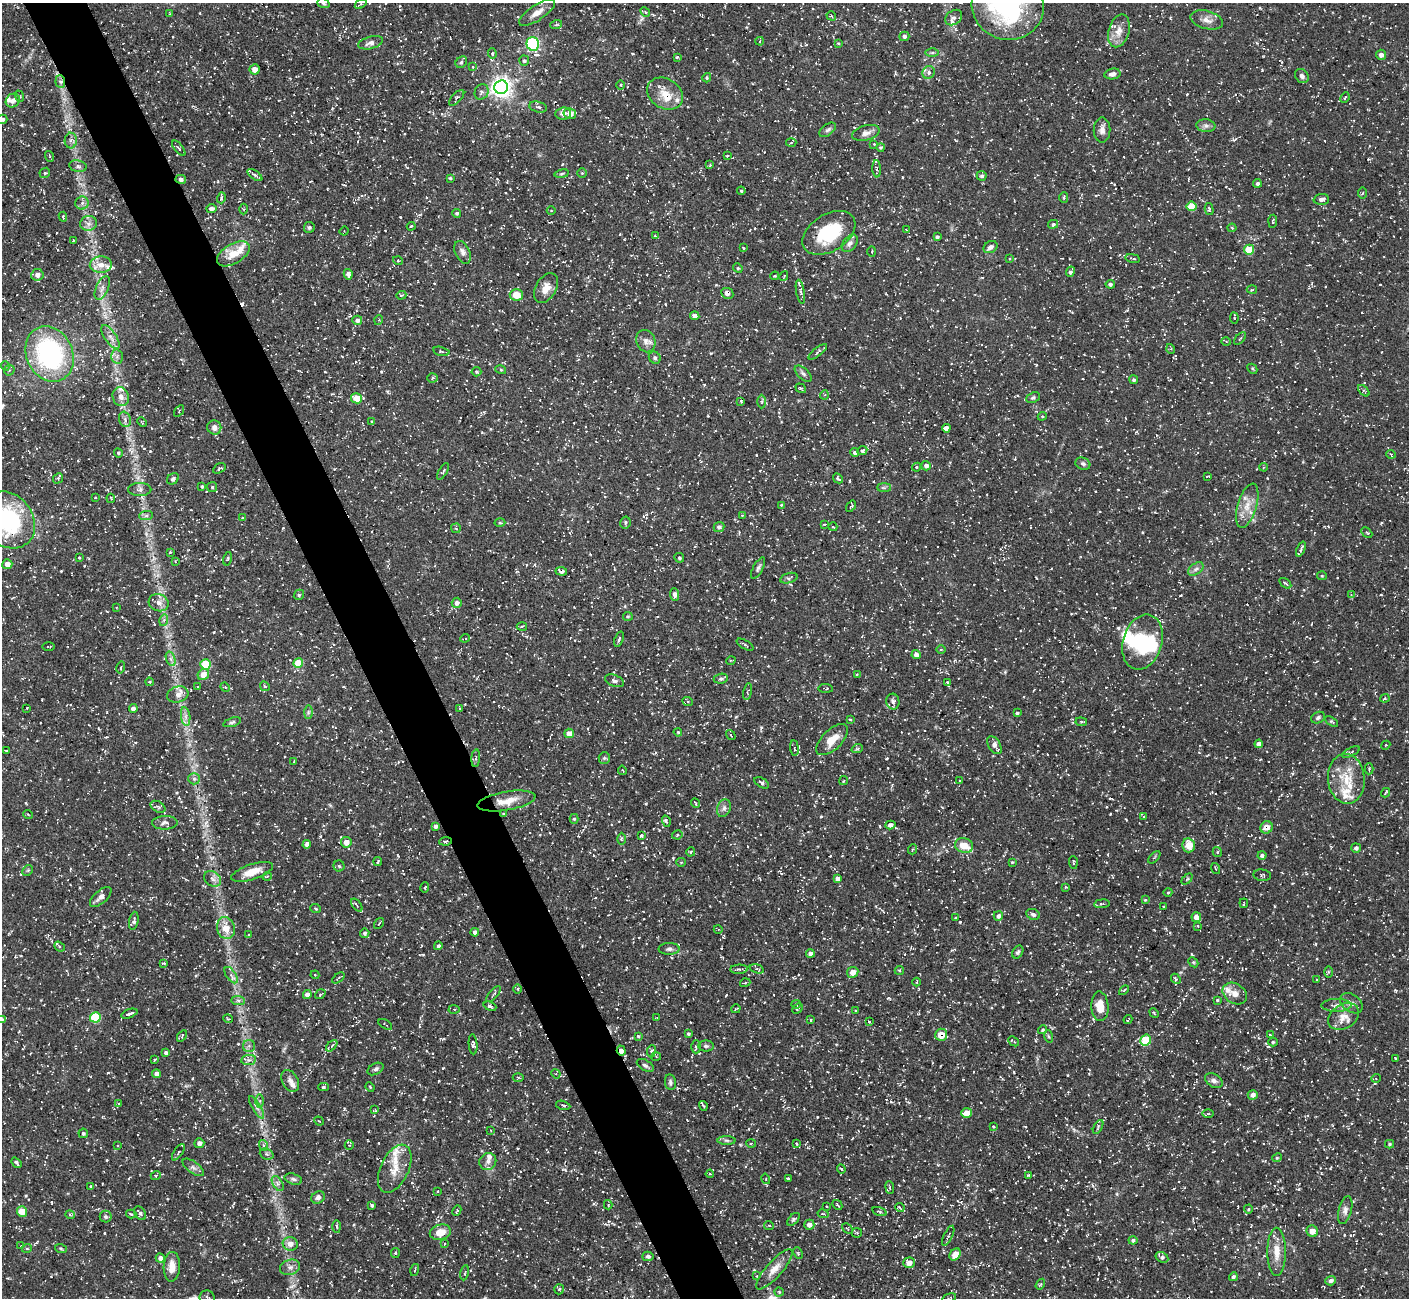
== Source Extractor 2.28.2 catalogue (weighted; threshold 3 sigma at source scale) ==
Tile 11 of 4 x 4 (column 3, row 3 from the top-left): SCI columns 2816-4222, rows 1451-2746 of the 5631 x 5621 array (HDU 1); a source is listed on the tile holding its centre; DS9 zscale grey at full resolution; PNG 1411 x 1300 px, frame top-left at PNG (2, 3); each listed source drawn as its Kron ellipse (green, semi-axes under 4 px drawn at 4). Shown black and unused: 4% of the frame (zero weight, under 3 of 5 exposures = <1% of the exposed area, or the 3 px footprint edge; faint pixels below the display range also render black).
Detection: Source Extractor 2.28.2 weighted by HDU 2 'WHT'; one run over the whole footprint, this tile lists its part. Background 0.127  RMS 0.0049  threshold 0.022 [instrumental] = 3 sigma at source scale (4.5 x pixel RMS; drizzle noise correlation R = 1.50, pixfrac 1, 0.05/0.05 arcsec/px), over >= 5 px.
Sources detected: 747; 2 inside a brighter object's white glare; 23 cosmic-ray / hot-pixel residue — neither listed nor drawn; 23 inside a brighter listed object's ellipse — not listed separately; of the other 699, all 500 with FLUX_AUTO >= 0.433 (the completeness limit of this list) listed and drawn (199 fainter detections not listed), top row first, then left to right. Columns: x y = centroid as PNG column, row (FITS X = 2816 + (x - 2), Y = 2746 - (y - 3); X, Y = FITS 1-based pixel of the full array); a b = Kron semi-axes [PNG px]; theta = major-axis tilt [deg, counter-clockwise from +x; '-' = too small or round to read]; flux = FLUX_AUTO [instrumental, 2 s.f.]
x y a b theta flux
323 3 6 5 - 0.97
361 4 6 3 34 0.7
1008 5 36 34 -27 81
645 12 5 4 - 0.81
537 13 21 7 33 4.5
169 14 4 3 - 0.49
831 16 5 4 - 0.56
954 18 9 7 35 2.1
1207 20 16 9 -15 3.8
556 25 6 3 19 0.7
1119 31 17 10 74 4.9
904 36 5 4 - 1.2
760 41 4 3 - 0.57
370 43 12 6 15 2.1
838 43 3 3 - 0.64
533 44 7 6 - 77
932 53 6 4 0 0.78
492 54 5 4 - 0.74
1381 55 5 5 - 1.9
677 57 3 3 - 0.59
524 61 5 5 - 0.88
461 62 6 5 - 1.1
473 67 3 2 - 0.44
255 69 5 5 - 3.2
929 72 6 6 - 2
1112 74 8 5 11 2.2
1302 76 8 6 -51 1.9
707 78 5 3 - 0.56
60 82 6 5 - 1.5
621 85 4 3 - 0.52
501 87 7 7 - 300
482 92 8 6 60 1.8
665 94 19 15 -31 8.3
19 96 6 3 -71 0.56
457 98 10 5 46 1.2
1345 98 5 3 - 0.57
13 101 7 6 - 2.3
538 107 9 5 -14 1.3
563 113 7 6 - 2.2
570 114 6 5 - 4.5
2 119 5 4 - 1.4
1206 126 9 6 -6 1.6
828 130 9 5 37 1.3
1102 130 12 8 -89 2.6
866 133 14 7 14 2.9
71 141 8 6 89 1.6
791 143 5 3 - 0.58
874 144 3 3 - 0.48
881 147 4 4 - 0.76
179 148 9 4 -52 0.84
49 156 5 3 - 0.51
727 156 3 3 - 0.63
710 165 4 3 - 0.6
78 166 9 6 -12 1.4
877 169 8 3 -87 1
45 173 6 4 43 0.7
582 173 4 4 - 0.56
562 174 7 3 10 0.74
255 175 8 4 -35 1.1
982 176 5 4 - 1.1
450 178 3 3 - 0.6
181 179 5 4 - 2.2
1257 183 4 4 - 1.2
741 191 4 3 - 0.59
1363 193 5 3 - 0.53
1064 197 5 4 - 0.7
221 198 5 3 - 0.61
1321 199 7 5 3 2.1
82 203 6 6 - 1.7
1192 206 5 5 - 15
211 209 5 4 - 1.9
244 209 5 3 - 0.52
1209 209 6 3 -76 0.55
551 211 4 3 - 0.45
457 213 4 4 - 0.67
63 217 5 3 - 0.52
1273 221 6 2 85 0.53
88 223 8 7 - 2.3
1053 224 5 4 - 1
411 226 4 3 - 0.61
309 227 5 5 - 1.1
1232 228 4 4 - 0.51
906 230 4 3 - 0.53
344 231 4 3 - 0.49
829 233 29 18 32 27
655 236 4 3 - 0.5
937 237 4 3 - 0.97
73 240 3 2 - 0.47
850 243 10 6 51 2
990 247 7 5 33 1.8
743 248 3 3 - 0.48
1249 250 5 5 - 17
463 252 12 7 -66 2.3
872 252 5 2 - 0.44
233 254 18 9 31 7.7
1133 258 7 3 -9 0.68
1010 259 4 3 - 0.54
398 261 5 3 - 0.44
101 265 11 8 2 4
738 268 5 4 - 0.71
1070 272 5 4 - 1.4
348 274 5 4 - 2.4
37 275 6 6 - 2.7
775 276 4 3 - 0.5
784 276 5 3 - 0.45
1110 284 4 4 - 1.1
102 288 12 6 66 2.3
546 288 16 10 59 5.4
1252 290 5 3 - 0.5
800 292 12 4 -79 1.4
727 293 6 5 - 2.6
401 295 5 4 - 0.71
516 295 7 6 - 8
695 316 4 4 - 2.3
1234 318 6 3 -85 0.53
357 320 5 4 - 1.7
379 320 5 3 - 0.49
110 337 14 5 -56 2.9
1240 338 7 2 50 0.51
646 341 11 9 -67 3
1226 342 5 3 - 0.52
1171 349 5 3 - 0.56
441 351 8 4 -14 0.94
818 352 11 3 39 0.95
50 354 29 23 -64 80
117 357 7 6 - 1.5
655 358 6 5 - 1
5 366 5 4 - 0.64
1252 369 5 4 - 0.7
9 370 6 5 - 0.88
501 370 5 3 - 0.54
476 372 5 5 - 0.73
803 374 10 5 -42 1.4
433 378 5 4 - 0.69
1134 380 4 4 - 0.93
801 388 6 3 -36 0.61
1364 391 7 3 -45 0.76
824 395 5 3 - 0.53
121 397 9 8 - 3.2
357 398 5 5 - 8.2
1033 398 7 5 26 0.92
741 401 4 3 - 0.57
762 402 7 4 90 0.75
179 411 6 3 55 0.6
1042 416 4 4 - 0.59
125 419 8 5 -71 1.6
142 422 5 3 - 0.58
372 422 4 2 - 0.44
214 427 7 7 - 2.4
946 428 4 4 - 3.1
862 450 5 4 - 1.8
118 453 5 4 - 0.65
855 453 4 4 - 1.5
1391 454 5 3 - 0.43
1083 464 8 6 -25 1.2
926 466 5 4 - 2.1
916 467 4 4 - 0.6
1263 467 4 3 - 0.49
219 468 7 4 31 1
443 471 9 3 59 0.8
1207 476 4 2 - 0.49
58 478 6 4 49 0.73
838 478 5 3 - 0.89
173 479 6 5 - 1.5
202 486 4 3 - 0.58
212 487 5 5 - 0.75
884 488 7 4 0 0.98
140 489 11 6 0 2
96 497 2 2 - 0.45
111 498 4 3 - 0.51
781 505 4 3 - 0.44
851 506 6 2 54 0.66
1247 506 23 9 73 6.9
742 515 4 4 - 0.52
146 516 7 4 1 1.1
243 518 4 3 - 0.5
8 520 30 25 -50 58
625 522 6 5 - 0.87
500 523 5 3 - 0.58
824 524 4 3 - 0.54
719 527 5 5 - 1.2
833 527 4 2 - 0.46
456 528 5 4 - 0.63
1367 533 6 3 -46 0.52
1301 549 8 3 66 1.2
170 552 3 2 - 0.5
79 558 3 2 - 0.55
679 558 5 4 - 0.88
227 559 7 4 76 0.62
175 561 3 3 - 0.45
7 564 5 5 - 3.1
758 568 12 5 62 1.3
1196 569 8 5 36 1.6
561 571 6 4 -7 1.6
1322 576 5 4 - 0.52
789 578 9 5 15 1.1
1285 583 7 3 -35 0.64
675 594 6 4 -84 2
299 595 5 4 - 0.67
1351 595 4 4 - 0.47
159 603 10 8 -23 3.1
457 603 5 5 - 1.8
117 607 3 3 - 0.44
628 616 5 4 - 0.59
164 620 6 4 74 0.83
522 626 5 3 - 0.58
465 638 5 3 - 0.56
619 639 8 3 70 0.81
1143 642 28 19 73 23
745 645 9 3 -30 0.76
48 647 6 3 1 0.47
941 649 5 3 - 0.47
916 655 4 4 - 2.5
171 659 7 4 -72 1.3
731 660 5 3 - 0.46
298 663 5 4 - 14
205 664 5 5 - 22
121 667 6 3 76 0.63
203 674 6 5 - 5.1
857 674 3 3 - 0.67
721 679 7 5 7 0.96
614 681 10 5 -21 1.4
149 682 4 4 - 0.49
947 682 4 3 - 0.61
265 686 5 4 - 0.65
198 687 4 3 - 0.45
225 687 5 4 - 0.53
826 688 7 2 -4 0.54
747 692 8 3 78 0.76
178 694 11 8 16 2.9
1385 698 4 4 - 0.59
688 702 5 3 - 0.48
893 702 8 6 -76 1.7
27 708 4 2 - 0.45
133 708 4 4 - 1.6
460 708 3 3 - 0.46
308 712 7 4 89 0.77
1017 713 3 3 - 0.87
186 716 9 4 -81 1.8
1318 718 7 5 28 1.1
850 719 4 3 - 0.55
232 722 9 4 18 0.97
1081 722 6 4 -7 0.62
1331 722 7 4 -31 0.69
678 732 4 3 - 0.5
569 733 5 4 - 4.3
731 735 5 3 - 0.47
832 740 20 10 44 7.4
1259 744 4 4 - 2.9
994 745 10 5 -58 2.5
1386 745 5 3 - 0.49
794 748 8 3 -83 0.52
857 749 6 3 18 0.65
6 750 3 2 - 0.45
1351 752 9 3 26 0.93
476 758 9 3 85 0.8
604 758 6 5 - 0.78
294 761 3 3 - 0.45
1369 769 5 3 - 0.64
622 770 5 3 - 0.48
194 779 6 5 - 1.2
1346 779 25 18 -84 13
844 781 5 3 - 0.55
959 781 4 3 - 0.44
762 783 8 4 -31 1.1
1385 793 5 2 - 0.49
506 801 29 9 10 7.7
695 803 5 2 - 0.53
158 807 8 5 -31 1
724 808 9 6 70 1.8
28 814 5 3 - 0.47
503 814 4 3 - 0.59
1144 817 3 3 - 0.44
574 819 5 4 - 0.77
666 821 6 3 -73 0.76
165 823 13 6 1 2.1
890 825 5 4 - 1.9
435 826 4 3 - 1.4
1266 827 6 6 - 4
677 835 5 4 - 0.71
641 836 4 3 - 0.76
621 839 6 4 90 0.7
446 841 6 3 9 0.88
346 842 5 5 - 3.2
307 844 4 4 - 1.9
964 845 9 7 -12 7.1
1189 845 7 6 - 8.4
1356 848 5 4 - 1.4
913 849 5 3 - 0.53
691 852 4 3 - 0.6
1217 852 5 4 - 0.67
1262 855 4 4 - 1.1
1154 857 8 3 45 0.54
378 861 4 3 - 0.8
681 862 5 4 - 0.58
1012 862 3 3 - 0.43
1073 862 6 2 -86 0.55
339 866 5 5 - 0.84
1216 869 6 2 -71 0.47
28 870 6 4 45 0.7
252 872 22 7 18 7.5
1262 875 9 5 -7 0.93
267 876 5 3 - 0.46
213 879 9 7 -34 2.1
837 879 4 4 - 2.2
1187 879 6 4 45 0.65
1065 887 4 3 - 0.48
425 888 5 2 - 0.51
1168 892 4 3 - 0.48
101 897 13 6 41 2.6
1145 900 4 3 - 0.44
1244 903 5 2 - 0.56
1102 904 8 3 6 0.7
357 905 7 4 -52 0.79
1164 907 3 2 - 0.5
316 909 5 4 - 0.61
1033 914 7 5 -24 1.3
998 916 5 4 - 1.5
1196 917 5 5 - 3.5
956 918 4 3 - 0.7
134 921 9 4 80 1.4
379 924 6 3 54 0.56
1198 926 4 3 - 0.51
226 928 11 9 -76 6.5
718 929 4 3 - 0.45
475 932 4 4 - 1.9
365 933 5 4 - 1.1
249 935 4 3 - 0.56
59 946 6 3 -40 0.57
438 946 4 4 - 0.95
669 949 10 6 1 1.5
1018 952 7 5 59 1.1
810 953 4 4 - 1.7
1193 962 5 4 - 0.61
164 963 4 2 - 0.51
739 969 9 4 2 1.2
757 969 7 3 -18 0.72
899 970 5 4 - 0.59
853 972 6 5 - 3.6
1329 972 6 4 89 0.66
231 975 9 5 -55 1.7
315 975 4 4 - 0.52
338 978 7 3 37 0.64
1176 979 5 4 - 0.79
1317 980 3 3 - 0.46
917 982 4 3 - 0.46
745 983 5 3 - 0.47
518 989 5 3 - 0.57
1124 990 6 3 45 0.5
320 994 5 3 - 0.54
494 994 10 3 49 0.83
1235 994 13 9 -34 3.7
307 995 4 4 - 2.6
238 1000 7 4 -1 1.1
1217 1000 4 3 - 0.44
1351 1003 12 8 -36 2.8
796 1004 4 4 - 0.65
1336 1005 15 6 1 2.8
490 1006 7 4 -21 1.2
1100 1006 15 8 -87 6.9
798 1008 6 4 46 1
454 1009 5 3 - 0.5
736 1009 4 3 - 0.47
856 1010 3 2 - 0.44
1154 1013 5 3 - 0.52
129 1014 8 3 19 1.2
95 1017 5 5 - 26
1344 1017 17 12 31 5.6
657 1018 3 3 - 0.52
2 1019 4 4 - 0.69
228 1019 5 3 - 0.44
811 1020 4 3 - 0.46
1128 1020 4 2 - 0.46
869 1022 3 2 - 0.68
385 1024 7 2 -30 0.52
1042 1030 4 3 - 0.74
688 1034 4 3 - 0.75
941 1035 6 6 - 6.3
1270 1035 4 3 - 0.55
182 1036 6 3 56 0.63
638 1036 4 4 - 0.6
1048 1036 6 4 -71 0.64
1146 1040 5 5 - 18
1014 1041 6 2 -41 0.68
1273 1042 5 4 - 0.71
473 1044 10 4 -85 1.3
249 1046 6 6 - 1.4
332 1046 7 4 46 0.88
706 1046 8 5 -1 1.1
696 1047 6 4 90 0.93
621 1051 5 4 - 3.4
651 1051 6 4 82 0.83
166 1053 4 4 - 1
656 1057 5 3 - 0.49
1395 1059 4 2 - 0.69
154 1060 3 2 - 0.51
248 1060 7 5 8 1.4
645 1065 9 5 -31 1.3
375 1069 8 5 29 1.3
156 1074 4 4 - 2
556 1074 5 4 - 0.61
518 1077 5 3 - 0.53
1376 1078 5 4 - 0.55
290 1081 11 8 -62 2.5
1214 1081 9 6 -33 1.9
670 1082 8 5 -81 1.3
323 1087 5 4 - 0.8
370 1087 5 3 - 0.49
1253 1095 5 4 - 2.5
259 1101 6 4 90 1.2
119 1104 3 3 - 0.55
563 1105 7 4 -14 0.79
703 1106 5 3 - 0.65
257 1107 13 4 -59 1.7
374 1110 4 3 - 0.45
966 1113 5 4 - 6.8
1208 1114 6 4 0 0.74
319 1121 5 3 - 0.45
993 1127 4 3 - 0.48
1098 1127 7 3 60 0.66
491 1130 3 3 - 0.45
83 1133 5 5 - 0.86
727 1140 9 4 -1 1.1
199 1143 5 5 - 1.9
751 1143 5 3 - 0.51
796 1144 4 3 - 0.49
1390 1144 4 4 - 0.79
263 1145 5 3 - 0.82
349 1145 5 4 - 0.56
117 1146 3 3 - 0.49
178 1152 9 4 56 1.1
267 1154 7 5 -22 1.1
1277 1158 5 4 - 0.55
488 1161 9 8 - 2.5
16 1163 6 3 -50 0.99
193 1167 12 5 -36 1.9
395 1169 26 14 64 10
841 1169 4 3 - 0.57
710 1174 4 4 - 0.66
156 1175 5 3 - 0.5
1028 1175 4 3 - 0.52
788 1178 4 2 - 0.71
293 1179 9 5 -17 1.3
766 1179 5 3 - 0.55
278 1184 8 5 -59 1.5
91 1186 4 3 - 0.47
890 1187 6 3 -82 0.73
438 1191 3 2 - 0.47
318 1197 7 6 - 1.8
372 1205 4 4 - 0.88
608 1205 5 3 - 0.54
837 1205 5 3 - 0.61
827 1206 3 2 - 0.53
900 1208 4 3 - 0.5
1248 1209 4 4 - 0.54
1345 1210 14 6 76 2.3
22 1211 5 5 - 8.1
457 1211 5 3 - 0.71
879 1212 7 4 -17 0.78
140 1213 7 5 -56 1.3
131 1214 5 4 - 0.72
823 1214 5 4 - 0.68
70 1215 5 3 - 0.49
106 1217 6 6 - 1.1
793 1219 8 4 46 0.87
809 1225 5 5 - 2.7
337 1226 6 3 -88 0.62
769 1226 5 3 - 0.54
847 1229 6 3 -45 0.65
1312 1231 6 5 - 5.5
440 1232 11 7 15 6.3
857 1233 5 5 - 0.69
948 1236 11 3 64 0.91
1133 1240 4 4 - 1.1
290 1244 7 6 - 3.4
444 1244 3 3 - 0.53
21 1246 4 4 - 0.48
27 1248 5 3 - 0.58
61 1249 6 4 -20 0.68
1277 1252 24 9 -90 6.4
395 1253 5 4 - 0.66
798 1253 6 4 -65 0.62
955 1254 6 5 - 4.4
648 1256 6 4 -13 1.1
1162 1257 7 5 -29 1.2
160 1258 4 4 - 1.9
909 1263 6 5 - 4
172 1267 15 8 88 5.6
290 1267 10 7 18 2.4
774 1269 26 8 48 5.2
415 1270 6 2 76 0.5
465 1273 7 3 80 0.69
757 1276 4 3 - 0.46
1233 1277 4 4 - 0.97
1331 1281 5 4 - 1.7
1040 1284 6 4 55 0.64
559 1289 5 5 - 0.89
779 1292 4 4 - 0.77
207 1297 7 7 - 1.1
949 1298 7 3 26 0.62
Overlapping masked pixels (flux is a lower limit): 9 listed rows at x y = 1008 5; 60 82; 181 179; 727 293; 561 571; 1266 827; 446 841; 941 1035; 621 1051
Isophote crosses this tile's border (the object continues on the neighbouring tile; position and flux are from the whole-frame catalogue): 8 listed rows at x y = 323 3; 1008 5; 537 13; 2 119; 8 520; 2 1019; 207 1297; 949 1298
Unlisted compact peaks at least as high as the median listed source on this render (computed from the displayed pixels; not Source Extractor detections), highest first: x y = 1262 70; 1299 1189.